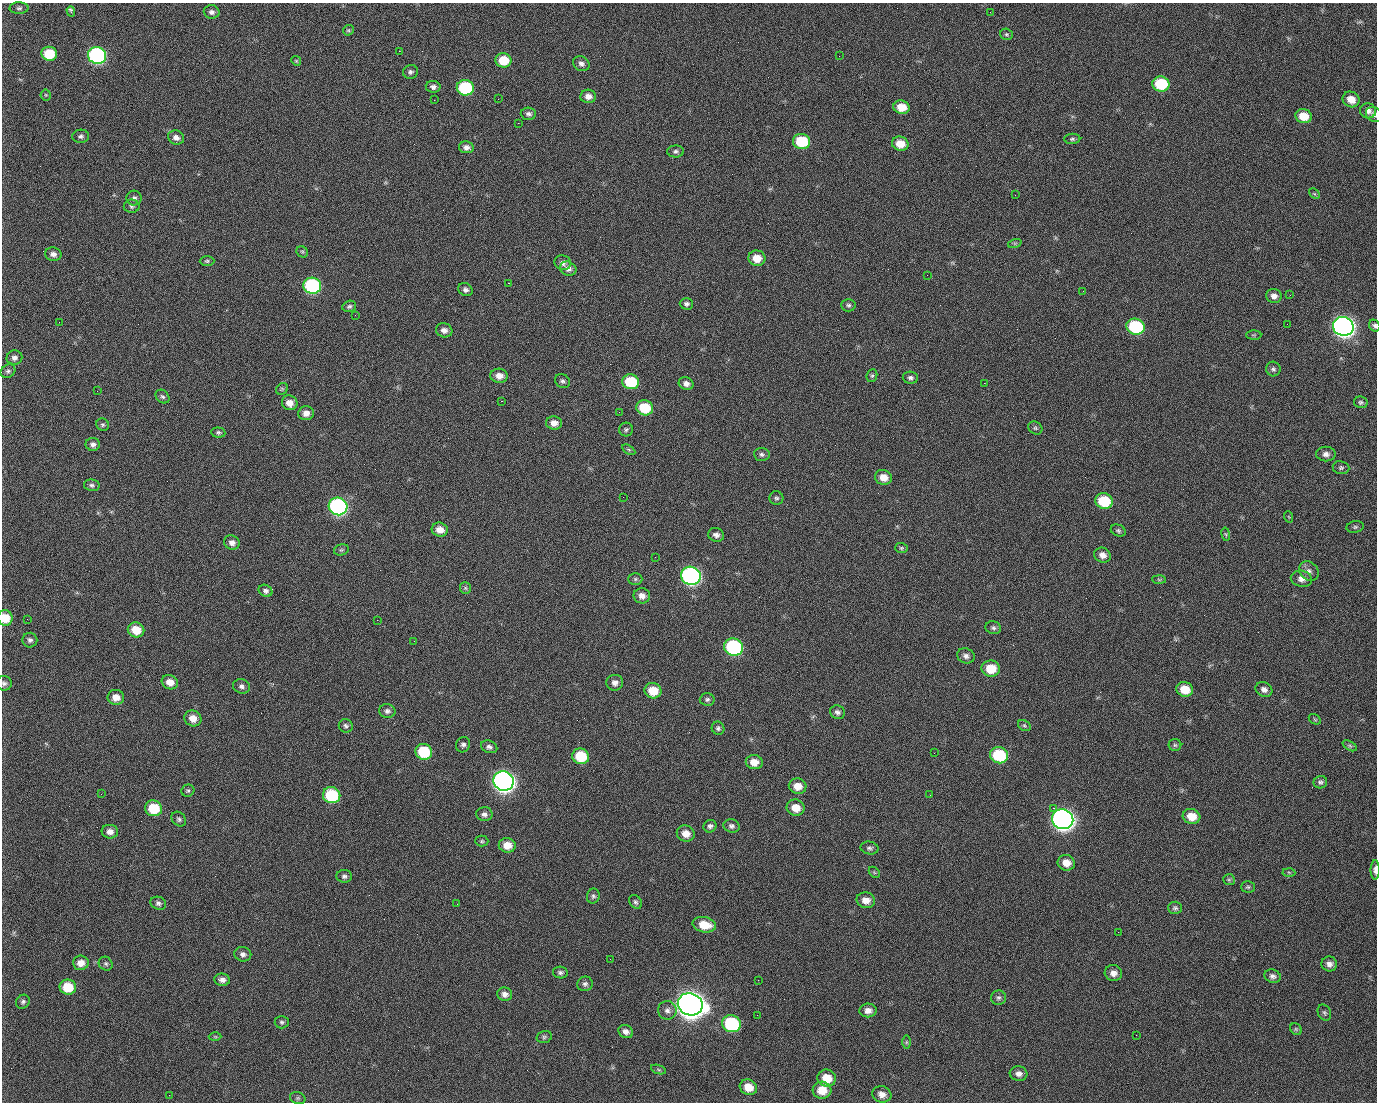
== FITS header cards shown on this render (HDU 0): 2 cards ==
NAXIS1  =                 1375 / length of data axis 1
NAXIS2  =                 1100 / length of data axis 2

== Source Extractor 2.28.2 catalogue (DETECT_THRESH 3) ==
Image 1375 x 1100 px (HDU 0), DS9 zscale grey, 1 PNG px = 1 image px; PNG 1379 x 1104 px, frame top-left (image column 1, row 1100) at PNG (2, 3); each listed source drawn as its Kron ellipse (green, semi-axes under 4 px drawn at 4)
Background 1490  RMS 31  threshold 91.6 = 3 sigma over >= 5 px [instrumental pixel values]
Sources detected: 225; all 225 listed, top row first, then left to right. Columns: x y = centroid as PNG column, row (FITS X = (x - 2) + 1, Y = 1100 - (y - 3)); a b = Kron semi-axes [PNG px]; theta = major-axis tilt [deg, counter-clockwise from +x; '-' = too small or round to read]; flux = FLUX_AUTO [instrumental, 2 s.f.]
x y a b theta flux
19 8 9 5 1 5.2e+03
71 11 5 3 - 6.4e+03
212 12 8 7 - 7.7e+03
990 12 2 2 - 1.8e+03
348 30 6 5 - 3.0e+03
1006 34 6 5 - 3.6e+03
399 51 2 2 - 2.3e+04
49 54 8 7 - 7.2e+04
97 55 9 8 - 4.9e+05
839 56 2 2 - 8.0e+02
503 60 8 7 - 5.5e+04
296 61 5 4 - 2.7e+03
581 64 8 7 - 8.6e+03
410 72 7 7 - 5.6e+03
1161 84 8 7 - 1.0e+05
433 87 7 6 - 7.0e+03
465 88 8 7 - 1.7e+05
46 95 5 5 - 2.6e+03
588 96 8 6 -1 1.3e+04
498 99 2 2 - 1.2e+03
1351 99 9 7 -29 2.5e+04
434 100 2 2 - 4.5e+03
902 107 8 7 - 3.5e+04
1368 111 8 7 - 9.6e+03
528 114 7 6 - 6.7e+03
1374 115 9 7 -33 6.7e+03
1304 116 8 7 - 3.4e+04
518 123 2 2 - 2.7e+04
81 136 8 6 4 5.7e+03
176 138 8 7 - 1.0e+04
1072 139 8 5 1 4.4e+03
801 141 8 7 - 9.0e+04
900 144 8 7 - 3.1e+04
466 147 7 6 - 9.4e+03
675 151 8 6 1 5.4e+03
1314 194 6 4 -44 2.6e+03
1015 195 2 2 - 7.2e+03
134 198 7 7 - 6.6e+03
132 206 8 6 0 5.0e+03
1015 243 7 4 18 2.6e+03
302 252 6 5 - 3.6e+03
53 254 8 6 -11 9.4e+03
757 258 8 7 - 3.2e+04
207 261 7 5 0 3.7e+03
563 263 8 7 - 9.1e+03
568 269 8 7 - 1.0e+04
927 275 2 2 - 7.0e+02
508 283 2 2 - 5.7e+04
312 286 9 8 - 3.1e+05
465 290 7 6 - 7.0e+03
1083 291 2 2 - 3.6e+03
1290 295 3 2 - 2.3e+03
1274 296 8 7 - 1.1e+04
686 304 7 6 - 5.5e+03
848 305 7 6 - 4.7e+03
349 306 7 5 17 4.8e+03
355 315 2 2 - 1.1e+03
59 322 2 2 - 1.4e+03
1287 324 2 2 - 1.3e+03
1343 326 10 9 - 1.4e+06
1375 326 6 5 - 4.4e+03
1135 327 9 8 - 1.8e+05
444 330 8 7 - 1.0e+04
1254 335 7 4 0 3.3e+03
14 358 8 7 - 8.6e+03
1273 369 7 7 - 5.6e+03
8 371 8 6 35 5.4e+03
499 376 9 7 -6 1.6e+04
872 376 6 5 - 3.6e+03
910 378 7 6 - 6.1e+03
562 381 8 6 -34 5.5e+03
631 382 8 7 - 9.1e+04
984 383 2 2 - 2.1e+04
686 384 7 6 - 1.0e+04
282 389 6 5 - 3.3e+03
97 391 2 2 - 1.3e+03
163 397 8 6 -41 5.2e+03
501 401 3 2 - 5.9e+04
1361 402 7 5 -12 4.2e+03
290 403 8 7 - 1.9e+04
645 408 8 7 - 6.8e+04
619 412 2 2 - 7.9e+02
306 413 7 7 - 1.4e+04
554 423 8 6 -3 1.5e+04
103 425 6 6 - 4.2e+03
1035 428 7 6 - 4.2e+03
626 429 7 7 - 5.1e+03
218 433 7 5 -6 4.4e+03
93 444 7 6 - 8.0e+03
629 450 7 4 -30 3.4e+03
762 454 8 6 -5 5.5e+03
1326 454 9 7 -1 9.7e+03
1341 468 8 6 -8 4.8e+03
883 477 9 7 -15 2.1e+04
92 485 8 5 -12 5.3e+03
623 497 2 2 - 3.1e+03
776 498 7 6 - 4.6e+03
1104 501 9 7 -17 8.7e+04
338 506 9 8 - 5.4e+05
1289 517 6 3 -70 1.7e+03
1355 527 9 5 9 4.5e+03
440 530 8 7 - 2.0e+04
1118 531 7 5 -22 4.5e+03
1226 534 7 3 -80 2.6e+03
716 535 8 7 - 8.8e+03
232 543 8 7 - 1.1e+04
901 548 6 5 - 3.6e+03
341 550 7 5 14 4.0e+03
1102 555 8 7 - 1.3e+04
655 557 2 2 - 9.5e+02
1309 571 11 8 -49 1.1e+04
691 576 10 9 - 6.5e+05
635 579 7 6 - 4.2e+03
1301 579 11 8 -13 1.4e+04
1159 580 7 4 -2 3.0e+03
465 588 6 5 - 3.4e+03
266 591 7 6 - 6.5e+03
642 596 8 7 - 1.3e+04
5 618 7 7 - 4.0e+04
27 619 2 2 - 4.3e+03
377 620 2 2 - 1.2e+04
993 628 8 6 -17 5.1e+03
136 630 8 7 - 3.9e+04
30 640 7 7 - 6.8e+03
414 641 2 2 - 9.0e+02
734 647 9 8 - 3.0e+05
966 656 9 7 -23 8.7e+03
991 669 9 8 - 4.5e+04
170 682 8 7 - 1.9e+04
4 683 7 7 - 5.7e+03
615 683 8 8 - 1.1e+04
242 686 8 7 - 7.6e+03
1185 689 8 7 - 3.6e+04
1264 689 9 7 -29 1.0e+04
653 691 8 7 - 4.2e+04
116 697 8 7 - 1.9e+04
707 699 7 6 - 5.1e+03
387 711 8 7 - 7.2e+03
837 712 7 7 - 7.0e+03
193 718 9 8 - 2.0e+04
1315 719 6 4 -31 2.8e+03
346 726 7 6 - 5.1e+03
1024 726 7 5 -34 3.5e+03
718 728 7 6 - 4.9e+03
463 745 8 7 - 6.6e+03
1175 745 6 6 - 4.2e+03
1350 746 8 4 -31 3.8e+03
489 747 8 6 -22 7.3e+03
424 752 8 8 - 9.3e+04
934 753 2 2 - 1.9e+03
999 755 9 8 - 1.1e+05
581 756 8 7 - 6.9e+04
754 762 8 7 - 2.0e+04
504 781 10 9 - 1.5e+06
1320 782 7 6 - 5.3e+03
798 786 9 7 -12 2.3e+04
188 791 6 6 - 3.9e+03
101 794 3 2 - 2.7e+03
332 795 9 8 - 1.3e+05
930 795 2 2 - 8.5e+03
154 808 8 8 - 7.0e+04
796 808 9 8 - 2.8e+04
1053 808 2 2 - 1.7e+04
484 814 8 7 - 7.6e+03
1192 816 9 7 -15 3.0e+04
179 819 8 6 -48 5.2e+03
1063 819 11 10 - 1.4e+06
710 826 6 6 - 6.1e+03
732 826 8 6 -9 6.4e+03
110 832 8 7 - 1.2e+04
686 834 9 8 - 2.0e+04
482 841 6 5 - 3.4e+03
507 845 8 7 - 2.6e+04
869 848 9 6 -12 5.7e+03
1066 863 8 8 - 2.2e+04
1375 870 10 4 90 9.8e+03
874 872 6 4 -46 3.0e+03
1289 872 6 4 -3 2.9e+03
344 876 8 6 -6 6.0e+03
1229 880 6 5 - 3.5e+03
1248 887 7 5 -1 3.9e+03
593 896 7 6 - 5.6e+03
866 900 9 8 - 1.8e+04
635 902 7 5 -56 5.0e+03
158 903 8 6 -19 6.3e+03
457 904 3 2 - 1.6e+03
1175 908 7 6 - 5.0e+03
704 925 12 7 -11 4.0e+04
1118 932 2 2 - 2.6e+03
243 954 8 7 - 8.2e+03
610 959 3 2 - 2.8e+03
81 963 8 7 - 1.7e+04
106 964 7 6 - 4.8e+03
1329 964 8 7 - 1.0e+04
560 973 7 6 - 5.8e+03
1113 973 9 8 - 1.3e+04
1273 976 8 6 -20 8.0e+03
222 980 8 6 -8 9.0e+03
758 980 2 2 - 2.2e+03
585 984 8 7 - 6.3e+03
68 987 8 7 - 5.7e+04
505 994 7 7 - 1.1e+04
998 998 7 7 - 5.5e+03
23 1002 7 6 - 5.7e+03
690 1004 13 11 -20 3.3e+06
667 1010 9 9 - 1.1e+04
868 1010 8 7 - 1.2e+04
1324 1013 8 6 -64 4.4e+03
757 1015 2 2 - 1.2e+03
282 1022 7 6 - 4.6e+03
731 1024 9 8 - 1.8e+05
1296 1029 6 5 - 3.2e+03
626 1032 8 6 -29 9.7e+03
1136 1035 2 2 - 9.4e+02
215 1037 6 4 -1 2.9e+03
544 1037 8 6 15 4.3e+03
906 1042 7 4 -90 3.6e+03
659 1070 8 3 -19 3.6e+03
1019 1074 9 7 -6 1.1e+04
827 1078 9 8 - 3.5e+04
748 1087 9 7 -27 2.9e+04
822 1090 9 8 - 3.6e+04
882 1094 9 8 - 1.4e+04
169 1095 2 2 - 5.9e+03
298 1098 8 6 -20 4.2e+03
At the frame edge (FLAGS 8, measured only in part): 5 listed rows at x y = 1374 115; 1375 326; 5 618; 4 683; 1375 870